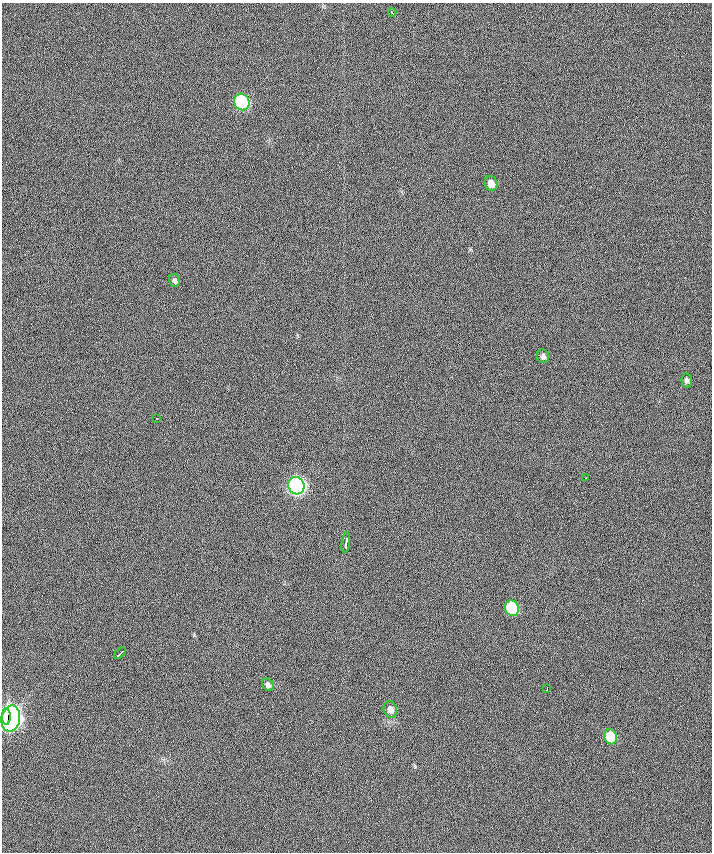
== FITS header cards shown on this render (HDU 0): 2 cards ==
NAXIS1  =                  710 /
NAXIS2  =                  850 /

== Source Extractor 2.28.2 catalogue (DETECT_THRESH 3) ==
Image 710 x 850 px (HDU 0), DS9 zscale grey, 1 PNG px = 1 image px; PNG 714 x 854 px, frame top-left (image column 1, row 850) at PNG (2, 3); each listed source drawn as its Kron ellipse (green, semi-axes under 4 px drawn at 4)
Background 0.4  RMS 17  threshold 51.6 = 3 sigma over >= 5 px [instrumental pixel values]
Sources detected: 18; all 18 listed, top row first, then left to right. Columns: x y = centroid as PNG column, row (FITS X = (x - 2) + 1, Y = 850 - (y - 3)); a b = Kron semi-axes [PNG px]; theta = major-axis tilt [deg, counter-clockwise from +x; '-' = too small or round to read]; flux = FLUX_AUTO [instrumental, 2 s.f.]
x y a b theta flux
392 13 4 2 - 2200
242 102 8 7 - 160000
491 184 7 6 - 11000
174 280 6 5 - 3200
543 356 7 6 - 3900
687 380 7 5 -84 2600
157 418 3 2 - 1300
586 478 3 2 - 1600
296 486 9 8 - 510000
346 543 10 3 84 5500
512 608 8 7 - 79000
120 653 7 2 43 3000
268 685 7 5 -58 4100
547 689 3 2 - 1600
390 710 8 6 -74 7000
6 717 8 4 88 95000
11 718 13 9 79 430000
611 737 7 6 - 35000